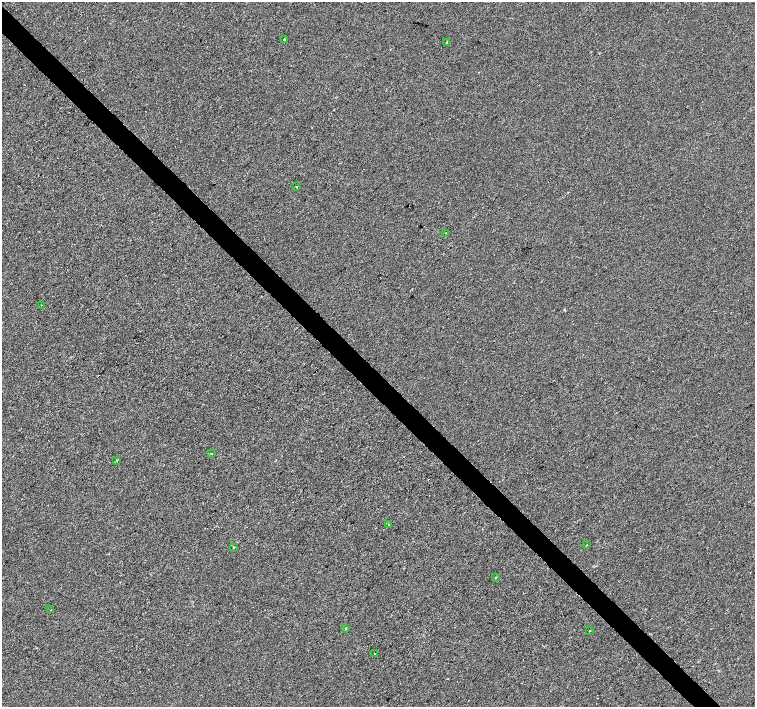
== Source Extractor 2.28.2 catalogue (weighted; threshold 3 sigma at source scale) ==
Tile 11 of 4 x 4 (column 3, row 3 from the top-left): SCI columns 3016-4521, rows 1628-3036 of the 6027 x 6009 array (HDU 1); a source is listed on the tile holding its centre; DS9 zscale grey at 2 x 2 block average (1 PNG px = mean of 2 x 2 image px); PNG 757 x 709 px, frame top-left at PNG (2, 2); each listed source drawn as its Kron ellipse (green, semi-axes under 4 px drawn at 4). Shown black and unused: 4% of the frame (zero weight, under 2 of 3 exposures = <1% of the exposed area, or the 3 px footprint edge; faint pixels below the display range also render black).
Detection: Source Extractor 2.28.2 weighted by HDU 2 'WHT'; one run over the whole footprint, this tile lists its part. Background -5.07e-04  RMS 0.0041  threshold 0.0186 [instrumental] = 3 sigma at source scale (4.5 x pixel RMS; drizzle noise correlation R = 1.50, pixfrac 1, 0.0396/0.0396 arcsec/px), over >= 5 px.
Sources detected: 19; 4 cosmic-ray / hot-pixel residue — neither listed nor drawn; the other 15 listed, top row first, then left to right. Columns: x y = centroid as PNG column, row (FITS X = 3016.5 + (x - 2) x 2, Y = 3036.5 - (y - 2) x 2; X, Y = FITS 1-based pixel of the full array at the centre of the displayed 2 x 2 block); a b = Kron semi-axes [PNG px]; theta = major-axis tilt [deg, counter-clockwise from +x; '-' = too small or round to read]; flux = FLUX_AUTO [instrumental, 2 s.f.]
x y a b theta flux
284 39 2 2 - 3
447 42 2 2 - 0.77
296 187 2 2 - 2.6
446 233 2 2 - 0.46
41 305 2 2 - 1.5
211 454 2 2 - 0.3
117 460 3 2 - 0.67
389 524 2 2 - 2.9
586 545 2 2 - 0.73
234 547 3 2 - 1
496 578 3 2 - 0.36
51 610 2 2 - 0.37
346 628 2 2 - 0.6
590 631 2 2 - 0.86
374 654 2 2 - 0.95
Diffuse or blended objects may show on this block-average render without a row.